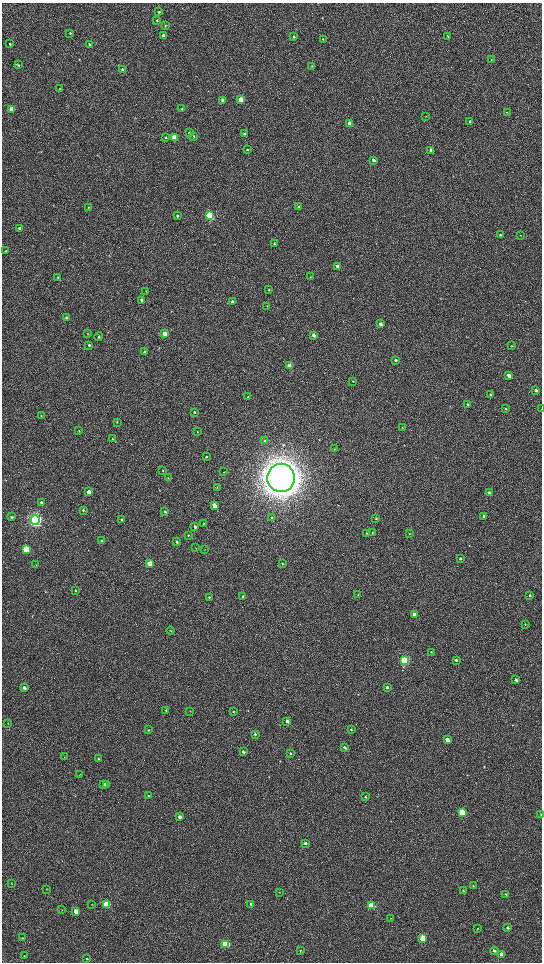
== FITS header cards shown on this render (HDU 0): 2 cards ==
NAXIS1  =                 1080 / length of data axis 1
NAXIS2  =                 1920 / length of data axis 2

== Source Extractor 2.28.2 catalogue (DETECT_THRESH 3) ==
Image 1080 x 1920 px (HDU 0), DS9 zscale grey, zoomed out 1/2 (1 PNG px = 2 x 2 image px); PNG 544 x 964 px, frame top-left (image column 1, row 1919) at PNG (2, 3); each listed source drawn as its Kron ellipse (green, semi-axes under 4 px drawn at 4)
Background 540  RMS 41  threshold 124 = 3 sigma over >= 5 px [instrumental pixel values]
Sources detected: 173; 4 cannot appear on this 1/2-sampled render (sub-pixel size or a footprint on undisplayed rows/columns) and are neither listed nor drawn; the other 169 listed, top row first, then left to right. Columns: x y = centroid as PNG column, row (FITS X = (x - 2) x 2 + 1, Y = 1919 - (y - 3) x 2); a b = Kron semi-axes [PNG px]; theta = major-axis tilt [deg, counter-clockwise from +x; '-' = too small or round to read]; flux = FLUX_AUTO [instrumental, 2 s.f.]
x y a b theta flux
159 12 3 3 - 8.0e+03
157 20 3 3 - 7.3e+03
165 26 3 3 - 6.4e+03
70 33 3 3 - 6.5e+03
163 35 3 3 - 2.5e+04
294 36 3 3 - 8.5e+03
448 36 4 2 - 6.7e+03
323 39 3 3 - 5.0e+03
10 44 3 2 - 6.6e+03
90 45 3 2 - 9.9e+03
491 59 3 2 - 4.0e+03
18 65 3 3 - 8.2e+03
312 66 3 2 - 5.5e+03
123 70 3 3 - 3.2e+04
59 88 3 2 - 3.0e+03
222 100 3 3 - 2.5e+04
241 100 3 3 - 1.4e+05
12 109 3 3 - 1.1e+05
182 109 4 3 - 9.5e+03
507 112 3 2 - 3.3e+03
426 116 3 2 - 2.9e+03
470 121 3 3 - 1.2e+04
350 124 3 3 - 9.6e+04
189 133 4 3 - 1.5e+04
244 134 3 3 - 1.2e+04
194 136 3 3 - 6.9e+03
165 137 3 3 - 9.4e+03
175 137 4 3 - 2.5e+05
247 149 4 3 - 9.6e+03
431 150 3 3 - 5.9e+04
373 160 3 3 - 3.3e+04
89 207 3 2 - 2.8e+03
299 207 4 3 - 9.3e+03
210 215 4 3 - 8.1e+05
177 216 3 3 - 1.0e+04
19 228 3 3 - 1.8e+04
500 235 3 3 - 6.9e+03
520 235 3 2 - 2.9e+03
274 244 4 3 - 8.9e+03
5 251 3 3 - 5.5e+03
337 266 3 3 - 2.6e+04
58 277 3 2 - 4.2e+03
310 277 3 2 - 4.7e+03
269 290 3 3 - 6.1e+03
146 291 3 2 - 3.4e+03
142 300 3 3 - 3.8e+04
232 302 3 3 - 2.6e+04
267 306 2 2 - 3.1e+03
66 318 4 3 - 1.2e+04
380 324 3 3 - 2.1e+04
88 334 3 2 - 4.2e+03
165 334 3 3 - 1.1e+05
314 335 4 3 - 3.0e+04
99 337 4 3 - 1.2e+04
89 345 3 2 - 9.1e+03
512 346 3 2 - 4.5e+03
144 352 3 3 - 1.5e+04
395 360 3 3 - 1.2e+04
289 365 4 3 - 4.6e+04
509 375 4 3 - 4.3e+04
353 381 3 2 - 4.8e+03
536 390 4 3 - 2.0e+04
490 395 3 3 - 1.2e+04
248 397 3 2 - 4.3e+03
467 404 3 3 - 5.1e+03
505 409 3 3 - 8.5e+03
541 409 2 1 - 1.9e+03
194 412 4 3 - 8.8e+03
41 416 3 3 - 5.4e+03
117 422 3 2 - 5.2e+03
402 427 3 2 - 3.7e+03
79 430 3 2 - 3.8e+03
197 432 3 2 - 2.8e+03
113 439 3 2 - 5.7e+03
265 441 4 3 - 8.8e+03
334 449 3 2 - 3.6e+03
207 457 3 3 - 7.4e+03
163 470 3 3 - 4.7e+03
224 472 3 1 - 2.9e+03
168 478 3 2 - 4.7e+03
281 478 14 14 - 1.9e+07
217 487 3 3 - 5.2e+03
88 492 3 3 - 7.3e+04
489 493 4 3 - 2.3e+04
41 502 3 3 - 1.5e+04
214 505 3 3 - 6.1e+04
83 510 3 3 - 9.1e+03
165 511 4 3 - 1.1e+04
484 516 3 3 - 2.8e+04
12 517 3 3 - 7.4e+03
272 517 3 3 - 5.0e+03
122 519 3 3 - 1.2e+04
376 519 2 2 - 4.0e+03
35 520 5 4 - 2.6e+06
203 523 3 2 - 3.7e+03
195 526 4 3 - 1.9e+04
372 532 3 3 - 5.8e+03
367 533 3 2 - 4.0e+03
409 534 3 2 - 4.2e+03
188 535 3 2 - 4.2e+03
101 541 3 2 - 4.9e+03
177 542 3 3 - 1.1e+04
196 548 3 2 - 3.6e+03
26 549 4 3 - 4.1e+05
204 549 3 2 - 3.6e+03
460 559 3 3 - 9.4e+03
282 563 3 3 - 5.9e+03
150 564 3 3 - 1.7e+05
36 565 3 2 - 3.6e+03
75 590 3 2 - 7.8e+03
358 595 3 2 - 2.1e+03
530 595 3 3 - 7.9e+03
209 597 3 2 - 6.9e+03
243 597 4 3 - 1.4e+04
414 615 3 3 - 6.0e+04
525 624 3 3 - 6.1e+03
171 631 4 2 - 4.8e+03
431 652 3 2 - 3.3e+03
405 660 4 3 - 8.6e+05
456 660 3 2 - 1.0e+04
516 680 3 3 - 2.1e+04
387 687 3 3 - 1.6e+04
24 688 3 3 - 2.4e+04
166 711 3 3 - 5.3e+03
190 711 3 2 - 3.6e+03
233 712 3 2 - 5.6e+03
287 721 3 3 - 2.1e+04
8 723 3 2 - 2.7e+03
351 729 3 3 - 6.8e+03
148 730 3 3 - 5.4e+03
255 734 3 3 - 1.1e+04
447 740 3 3 - 7.4e+04
344 747 3 3 - 1.8e+04
243 752 3 2 - 1.6e+04
290 753 3 3 - 7.5e+03
64 757 2 2 - 2.4e+03
98 758 3 3 - 6.7e+03
79 775 3 2 - 3.3e+03
104 784 3 3 - 4.5e+04
107 784 3 3 - 1.5e+04
148 796 3 3 - 1.1e+04
365 797 3 3 - 6.4e+03
462 812 4 3 - 4.3e+05
541 814 3 2 - 7.9e+03
180 817 3 3 - 3.1e+04
305 843 3 3 - 1.7e+04
11 883 2 2 - 2.6e+03
473 886 3 3 - 6.0e+03
46 890 3 2 - 4.0e+03
463 891 3 2 - 3.0e+03
279 892 2 2 - 3.1e+03
505 894 4 2 - 5.6e+03
92 904 3 2 - 3.7e+03
106 904 3 3 - 4.4e+05
251 904 3 2 - 1.6e+04
372 905 4 3 - 3.9e+05
62 910 3 2 - 3.5e+03
76 911 3 3 - 1.2e+05
391 918 3 2 - 2.7e+03
508 927 3 3 - 1.0e+04
477 929 3 2 - 3.4e+03
22 938 3 2 - 4.1e+03
423 939 4 3 - 2.5e+05
225 944 4 3 - 5.8e+05
300 951 3 2 - 4.1e+03
494 951 4 3 - 1.2e+04
502 955 4 3 - 6.2e+04
24 956 3 2 - 4.2e+03
87 958 3 2 - 8.1e+03
At the frame edge (FLAGS 8, measured only in part): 2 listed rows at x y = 541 409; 541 814
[4 sub-pixel or undisplayed-footprint detections neither listed nor drawn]